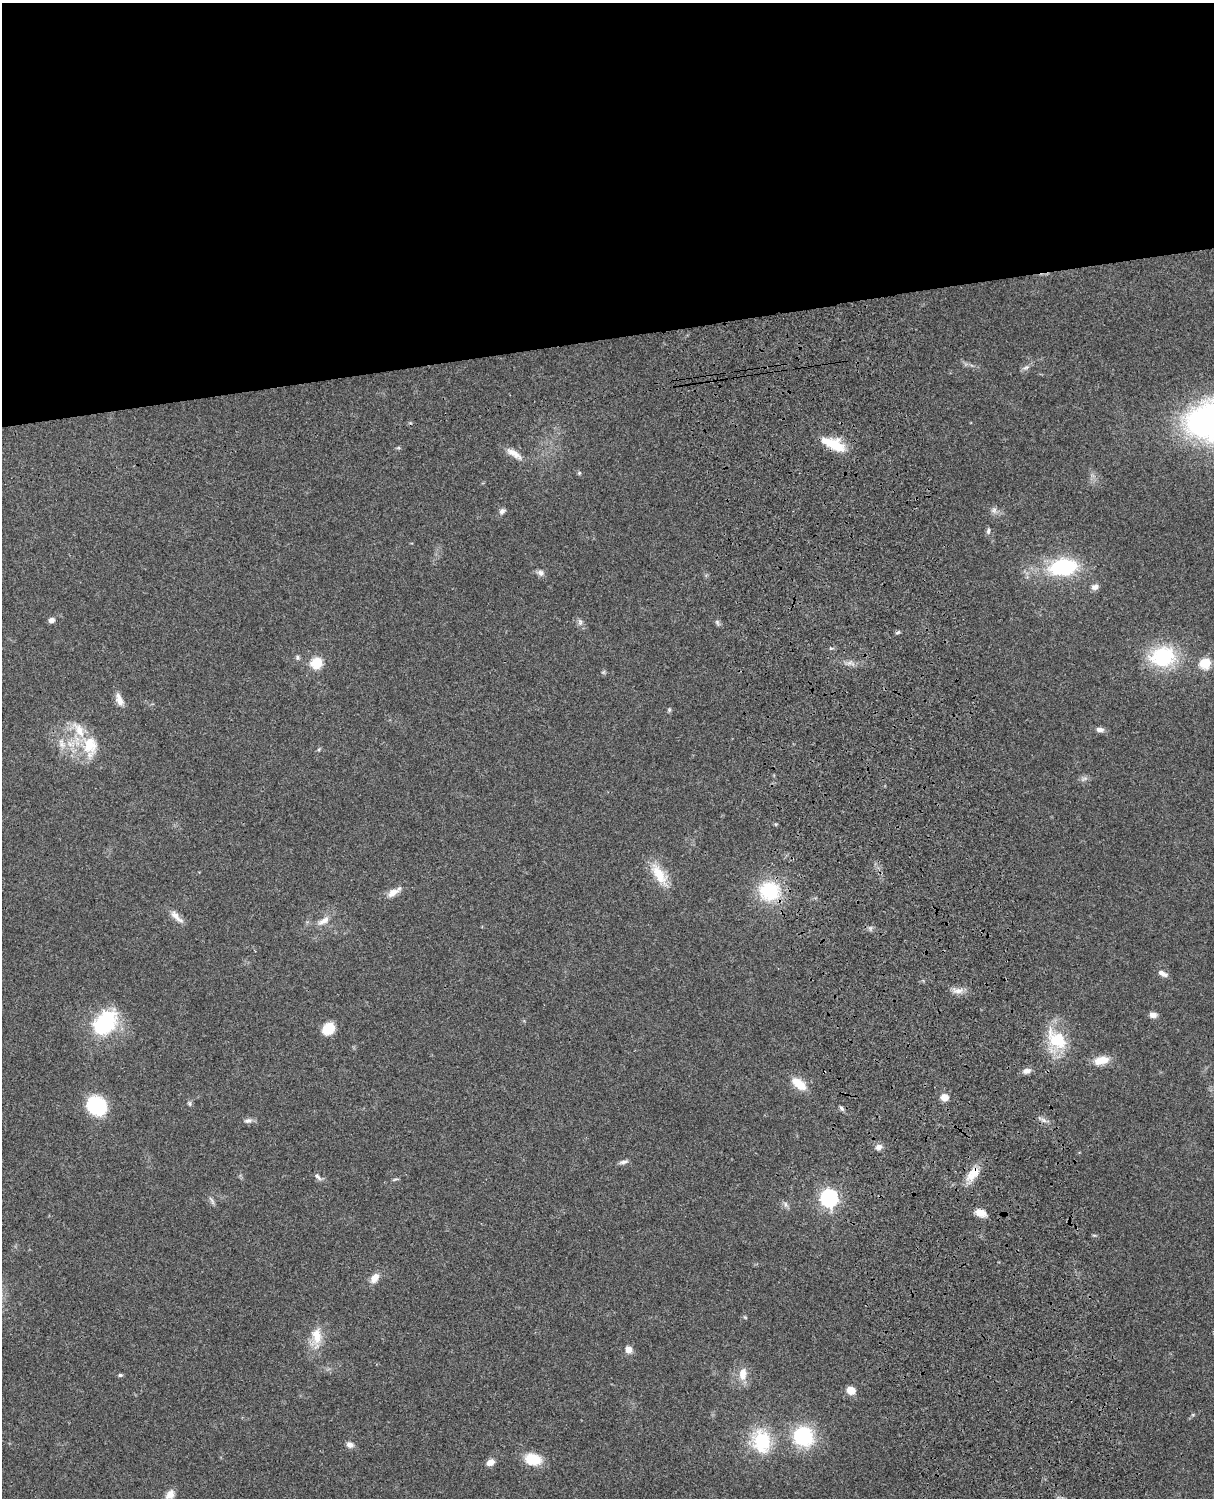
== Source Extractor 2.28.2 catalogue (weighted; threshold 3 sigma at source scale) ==
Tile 2 of 4 x 3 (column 2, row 1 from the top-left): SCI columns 1333-2544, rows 3268-4763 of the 5088 x 4927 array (HDU 1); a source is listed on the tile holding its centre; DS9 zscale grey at full resolution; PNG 1216 x 1500 px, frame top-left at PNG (2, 3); no overlay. Shown black and unused: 23% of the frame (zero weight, under 3 of 4 exposures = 6% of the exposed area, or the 3 px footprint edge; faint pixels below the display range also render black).
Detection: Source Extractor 2.28.2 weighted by HDU 2 'WHT'; one run over the whole footprint, this tile lists its part. Background 0.0792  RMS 0.0058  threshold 0.0262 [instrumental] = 3 sigma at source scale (4.5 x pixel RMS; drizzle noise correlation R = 1.50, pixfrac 1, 0.05/0.05 arcsec/px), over >= 5 px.
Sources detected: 66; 2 inside a brighter listed object's ellipse — not listed separately; the other 64 listed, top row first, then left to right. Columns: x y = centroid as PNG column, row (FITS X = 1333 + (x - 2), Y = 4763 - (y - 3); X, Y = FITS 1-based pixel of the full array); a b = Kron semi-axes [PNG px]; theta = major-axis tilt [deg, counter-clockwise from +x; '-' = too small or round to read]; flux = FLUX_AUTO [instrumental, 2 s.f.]
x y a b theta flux
1026 367 10 5 21 1.7
833 444 29 11 -23 17
514 453 24 8 -34 5.5
579 473 5 4 - 0.77
994 510 8 7 - 2
502 511 10 6 36 1.8
988 531 8 5 87 1.4
1063 567 28 16 7 48
541 573 9 7 -46 2.1
1095 587 9 7 11 2.5
52 620 5 4 - 3.1
580 622 9 6 90 1.7
717 622 8 5 -61 1.2
898 632 6 4 19 0.83
297 657 6 6 - 1.1
1163 657 22 17 9 48
317 663 6 6 - 37
1205 663 6 6 - 34
119 700 17 7 -71 4.6
669 710 6 4 72 0.77
1100 729 10 6 -3 2.4
90 743 27 18 -48 18
1084 778 9 4 19 1.4
659 874 33 13 -57 13
769 891 27 26 - 29
393 892 15 8 31 4.8
176 917 22 7 -45 4.3
324 921 16 8 29 4.6
1163 973 13 6 -28 2.8
958 991 14 7 0 3.8
1153 1015 8 7 - 2.9
105 1023 34 23 50 41
328 1029 13 10 43 11
1057 1040 29 19 -46 24
1101 1060 20 10 13 7.8
1027 1071 10 7 15 2.8
799 1084 20 10 -39 9.6
944 1097 6 5 - 7.3
189 1103 8 5 -83 1.1
96 1106 18 16 -42 38
842 1108 7 5 -43 1.3
248 1120 11 6 10 2.2
1044 1120 7 4 -71 1.3
879 1147 9 7 23 2.7
624 1162 10 5 14 2.1
973 1174 23 11 49 9.2
318 1177 11 5 -49 1.8
395 1179 9 3 15 0.84
829 1198 7 7 - 200
212 1200 14 3 -55 1.5
785 1204 7 4 -89 1.3
981 1213 12 8 -17 5.5
375 1278 14 8 55 4.6
317 1336 25 13 -85 10
629 1349 9 8 - 3.5
743 1374 16 9 87 7.1
120 1375 5 4 - 1.1
851 1390 9 7 -16 6.8
803 1436 21 19 -44 39
762 1441 29 21 -77 29
350 1445 9 7 -29 2.7
533 1459 15 11 -15 17
490 1462 10 7 31 3.6
170 1494 13 9 52 3.9
Overlapping masked pixels (flux is a lower limit): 2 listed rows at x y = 833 444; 973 1174